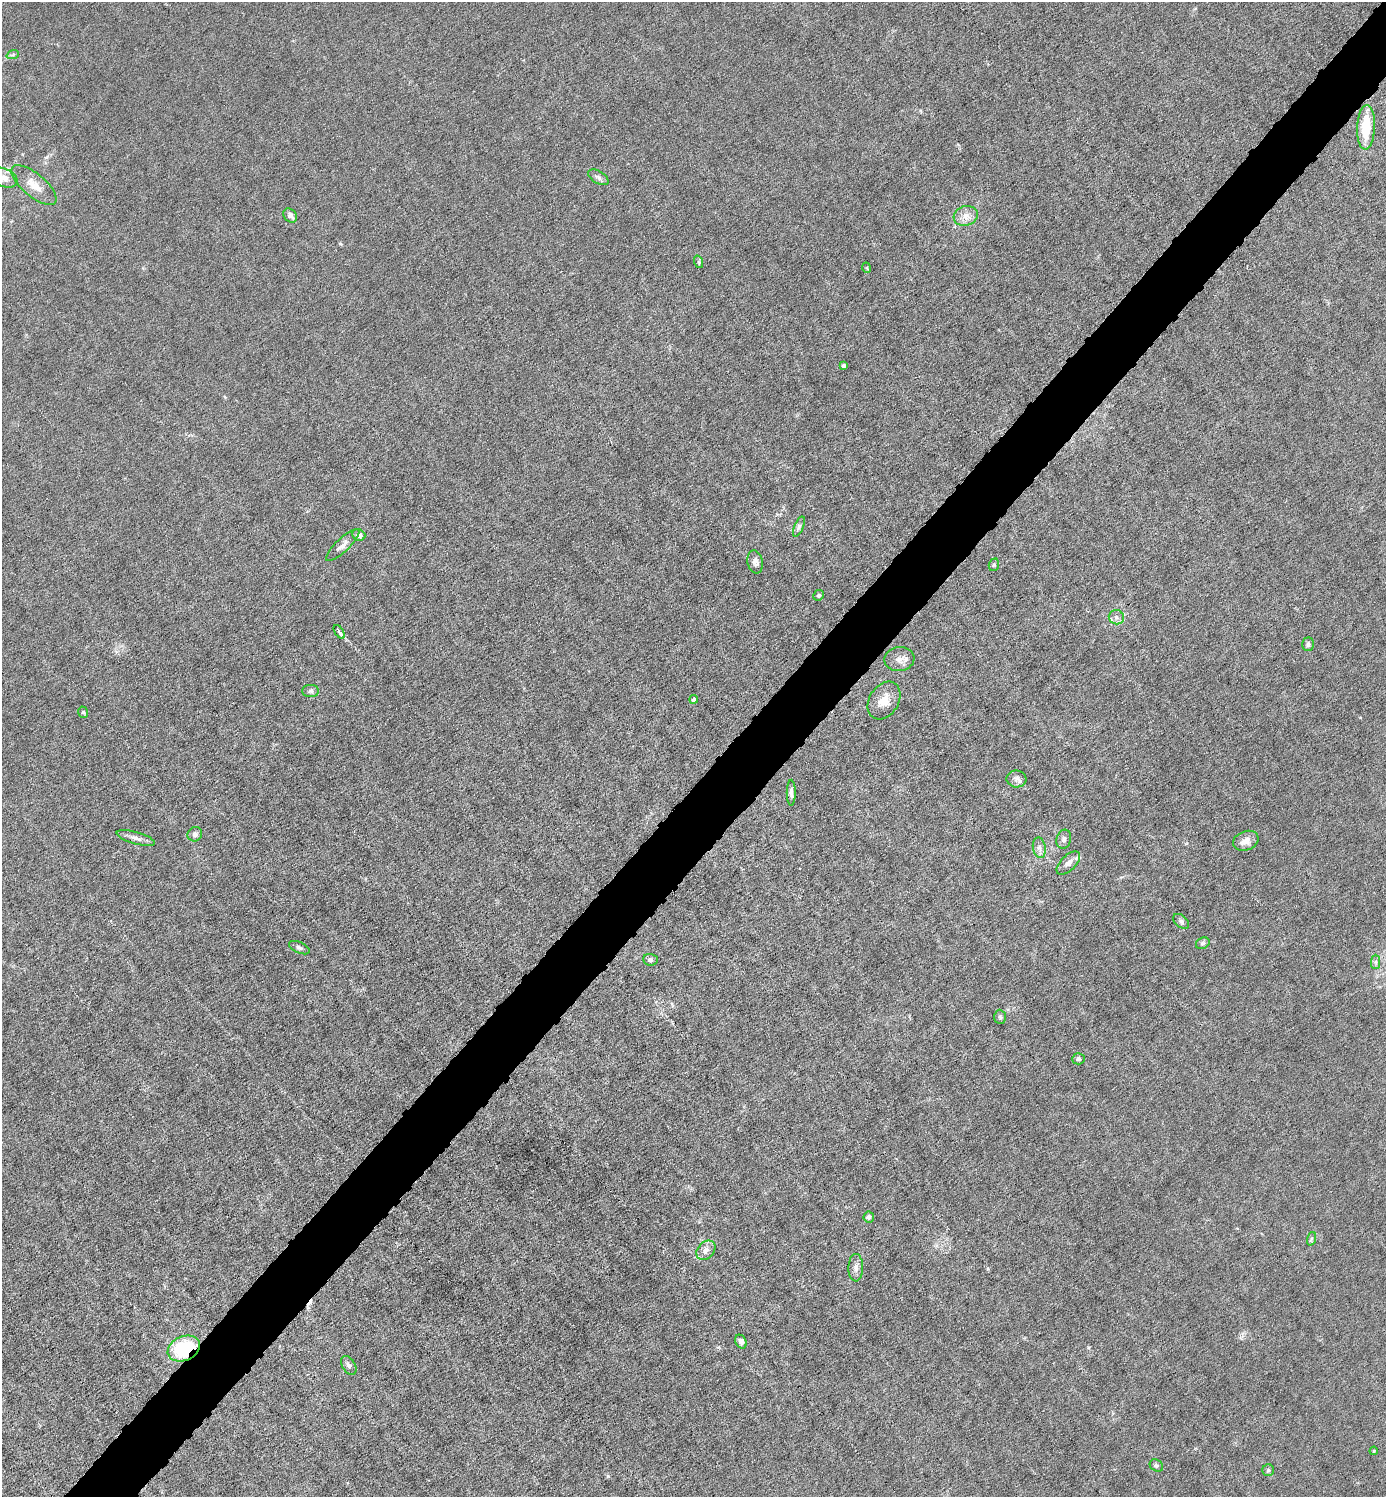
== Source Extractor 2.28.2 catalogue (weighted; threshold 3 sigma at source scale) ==
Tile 7 of 4 x 4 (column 3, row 2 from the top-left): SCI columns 2919-4302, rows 2991-4485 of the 5980 x 5980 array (HDU 1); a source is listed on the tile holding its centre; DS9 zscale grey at full resolution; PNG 1388 x 1499 px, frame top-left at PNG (2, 2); each listed source drawn as its Kron ellipse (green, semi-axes under 4 px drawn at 4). Shown black and unused: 5% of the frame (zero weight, under 6 of 12 exposures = <1% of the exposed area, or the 3 px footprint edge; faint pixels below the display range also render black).
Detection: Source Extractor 2.28.2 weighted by HDU 2 'WHT'; one run over the whole footprint, this tile lists its part. Background 0.0145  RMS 0.0031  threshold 0.0127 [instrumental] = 3 sigma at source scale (4.09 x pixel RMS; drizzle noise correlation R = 1.36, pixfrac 0.8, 0.05/0.05 arcsec/px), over >= 5 px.
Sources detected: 53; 1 cosmic-ray / hot-pixel residue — neither listed nor drawn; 3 inside a brighter listed object's ellipse — not listed separately; the other 49 listed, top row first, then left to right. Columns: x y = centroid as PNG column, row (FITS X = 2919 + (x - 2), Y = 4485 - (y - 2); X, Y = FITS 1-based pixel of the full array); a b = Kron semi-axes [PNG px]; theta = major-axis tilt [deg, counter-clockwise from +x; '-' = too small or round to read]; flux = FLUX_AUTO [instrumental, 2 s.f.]
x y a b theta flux
13 54 6 4 21 0.46
1366 127 22 9 87 9.1
598 177 11 6 -32 0.99
4 178 14 9 -23 2.1
34 185 28 11 -40 4.3
290 215 8 6 -48 1.1
966 216 12 9 17 2.4
699 262 6 4 -71 0.4
867 268 5 3 - 0.23
843 366 3 3 - 0.67
799 527 11 4 67 0.81
359 535 6 5 - 1.2
343 545 22 6 44 1.8
755 562 11 7 -79 1.3
994 565 6 5 - 0.44
819 595 6 5 - 0.54
1116 617 7 7 - 1.3
339 632 8 3 -57 3.6
1308 644 6 6 - 0.73
899 659 15 12 8 2
311 691 8 6 0 0.73
694 699 4 4 - 0.72
884 701 20 14 58 4
83 712 6 5 - 0.51
1016 779 10 8 -6 1.3
791 793 13 4 -90 0.98
195 834 7 7 - 1
136 838 20 6 -16 1.6
1064 839 10 7 74 1
1246 841 13 9 21 2.3
1039 848 10 6 -78 1.1
1068 863 15 7 44 1.6
1181 921 9 6 -40 0.75
1203 943 7 5 29 0.64
299 948 11 5 -24 0.76
650 960 7 5 -5 0.67
1376 962 7 4 89 0.64
1000 1017 7 6 - 0.58
1078 1059 6 5 - 0.65
869 1217 5 5 - 0.72
1311 1239 7 4 71 0.52
706 1250 11 8 47 2
856 1268 14 7 88 1.5
741 1341 7 5 -62 1
184 1349 17 12 23 19
349 1365 10 6 -59 0.95
1374 1451 4 3 - 0.24
1156 1466 7 5 -35 0.53
1268 1470 6 5 - 0.61
Overlapping masked pixels (flux is a lower limit): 1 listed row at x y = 184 1349
Isophote crosses this tile's border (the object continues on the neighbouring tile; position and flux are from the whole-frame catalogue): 1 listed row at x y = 4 178
Unlisted compact peaks at least as high as the median listed source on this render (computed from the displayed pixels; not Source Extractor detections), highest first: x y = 608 1476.